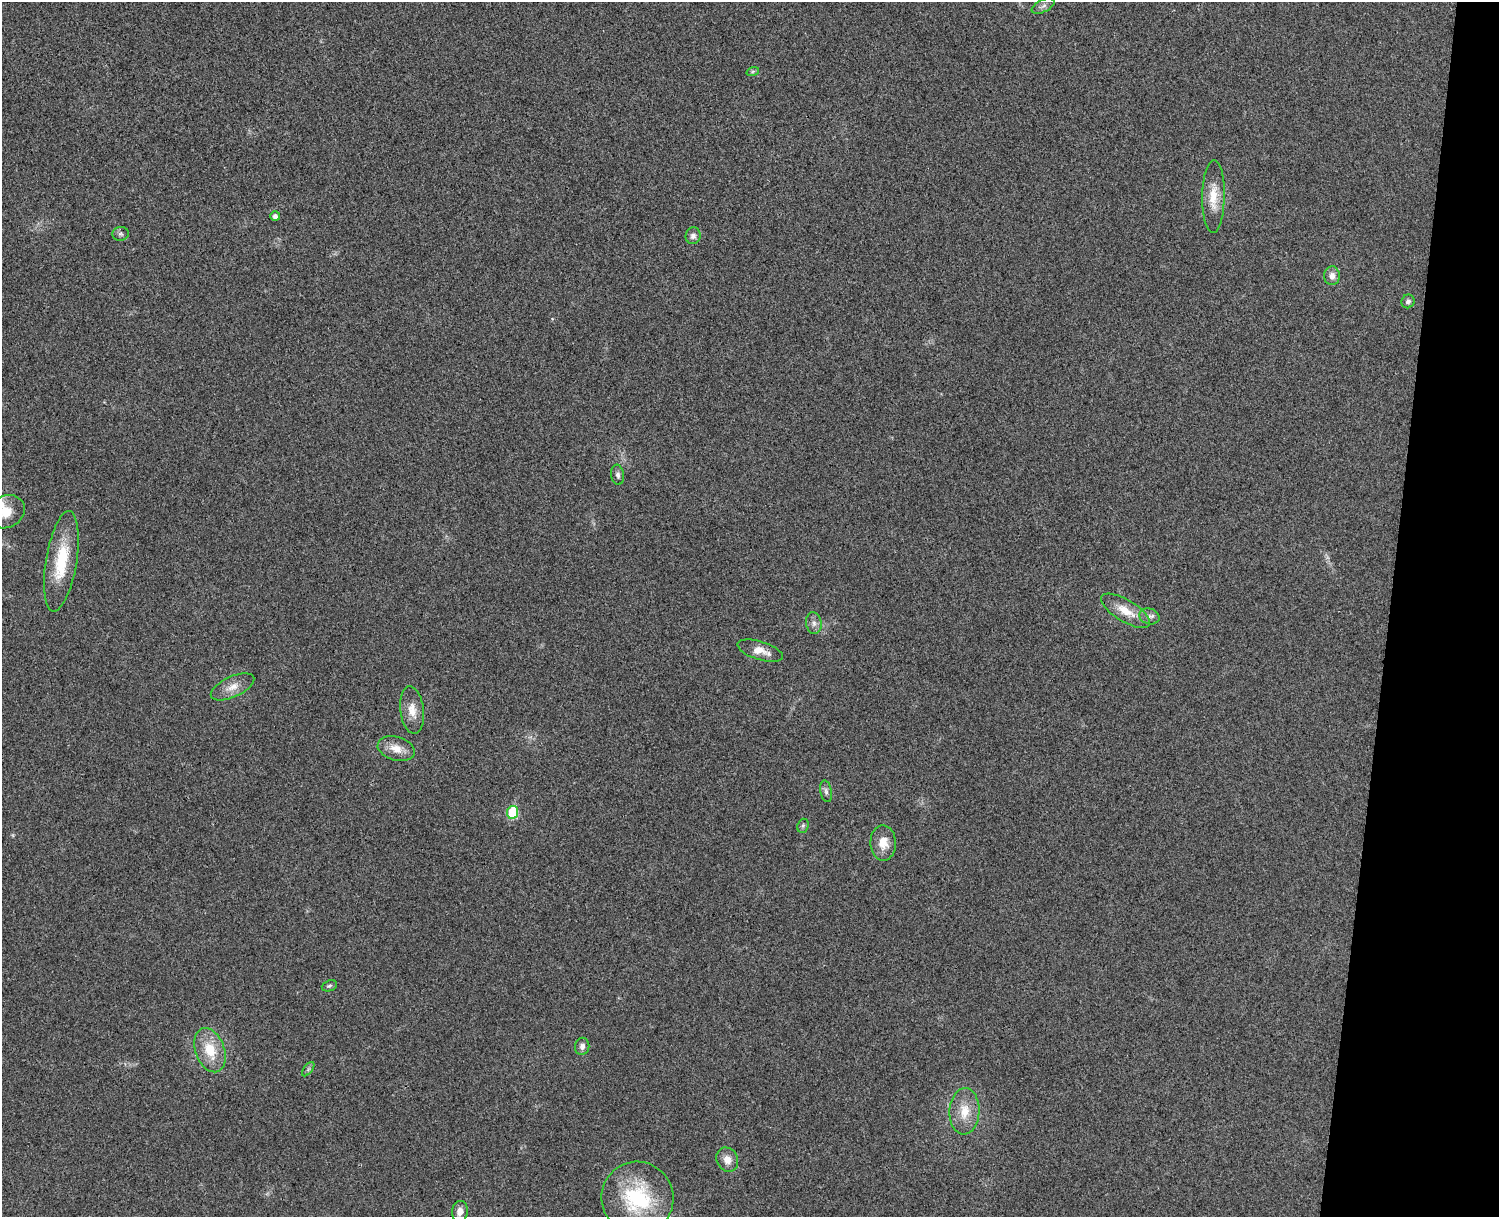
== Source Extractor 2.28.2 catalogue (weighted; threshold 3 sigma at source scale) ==
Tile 6 of 3 x 4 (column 3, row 2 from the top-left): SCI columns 3167-4663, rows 2448-3662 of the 4954 x 4892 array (HDU 1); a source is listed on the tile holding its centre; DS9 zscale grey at full resolution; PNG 1501 x 1219 px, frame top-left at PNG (2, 2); each listed source drawn as its Kron ellipse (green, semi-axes under 4 px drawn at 4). Shown black and unused: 7% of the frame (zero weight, under 3 of 4 exposures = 6% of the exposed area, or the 3 px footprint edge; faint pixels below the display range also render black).
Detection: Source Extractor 2.28.2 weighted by HDU 2 'WHT'; one run over the whole footprint, this tile lists its part. Background 0.0219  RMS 0.0062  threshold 0.0281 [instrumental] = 3 sigma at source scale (4.5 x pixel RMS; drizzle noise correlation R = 1.50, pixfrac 1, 0.05/0.05 arcsec/px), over >= 5 px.
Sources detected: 31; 1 too faint to see at this stretch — neither listed nor drawn; the other 30 listed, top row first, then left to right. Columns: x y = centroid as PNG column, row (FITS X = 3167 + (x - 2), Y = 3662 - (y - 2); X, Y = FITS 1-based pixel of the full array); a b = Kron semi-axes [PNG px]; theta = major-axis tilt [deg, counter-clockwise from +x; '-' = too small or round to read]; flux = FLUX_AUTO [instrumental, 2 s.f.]
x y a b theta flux
1043 6 12 6 27 2.5
753 71 6 4 19 0.98
1213 197 36 11 89 14
275 216 5 5 - 2.5
121 234 8 7 - 1.7
693 236 8 7 - 2.8
1332 276 9 8 - 4
1408 301 7 6 - 1.8
618 475 10 6 -81 2.1
6 512 19 16 26 12
61 561 51 15 81 31
1125 611 28 11 -31 12
1149 616 10 7 -17 2.9
814 623 11 7 -81 3.2
760 651 23 9 -17 7.8
232 687 23 10 24 7.8
412 710 24 11 -83 8.6
396 749 19 11 -16 8.6
826 791 11 5 -79 2
512 812 6 5 - 33
803 826 7 5 70 1.3
883 843 18 13 -89 9.1
329 986 8 5 20 1.2
582 1046 8 7 - 2.5
210 1050 23 14 -70 18
308 1069 8 4 53 1.3
964 1111 23 15 87 14
727 1160 12 10 -64 5.8
637 1198 36 36 - 56
460 1211 10 8 83 4.5
Isophote crosses this tile's border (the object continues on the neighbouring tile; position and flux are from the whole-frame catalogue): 1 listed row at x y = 6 512